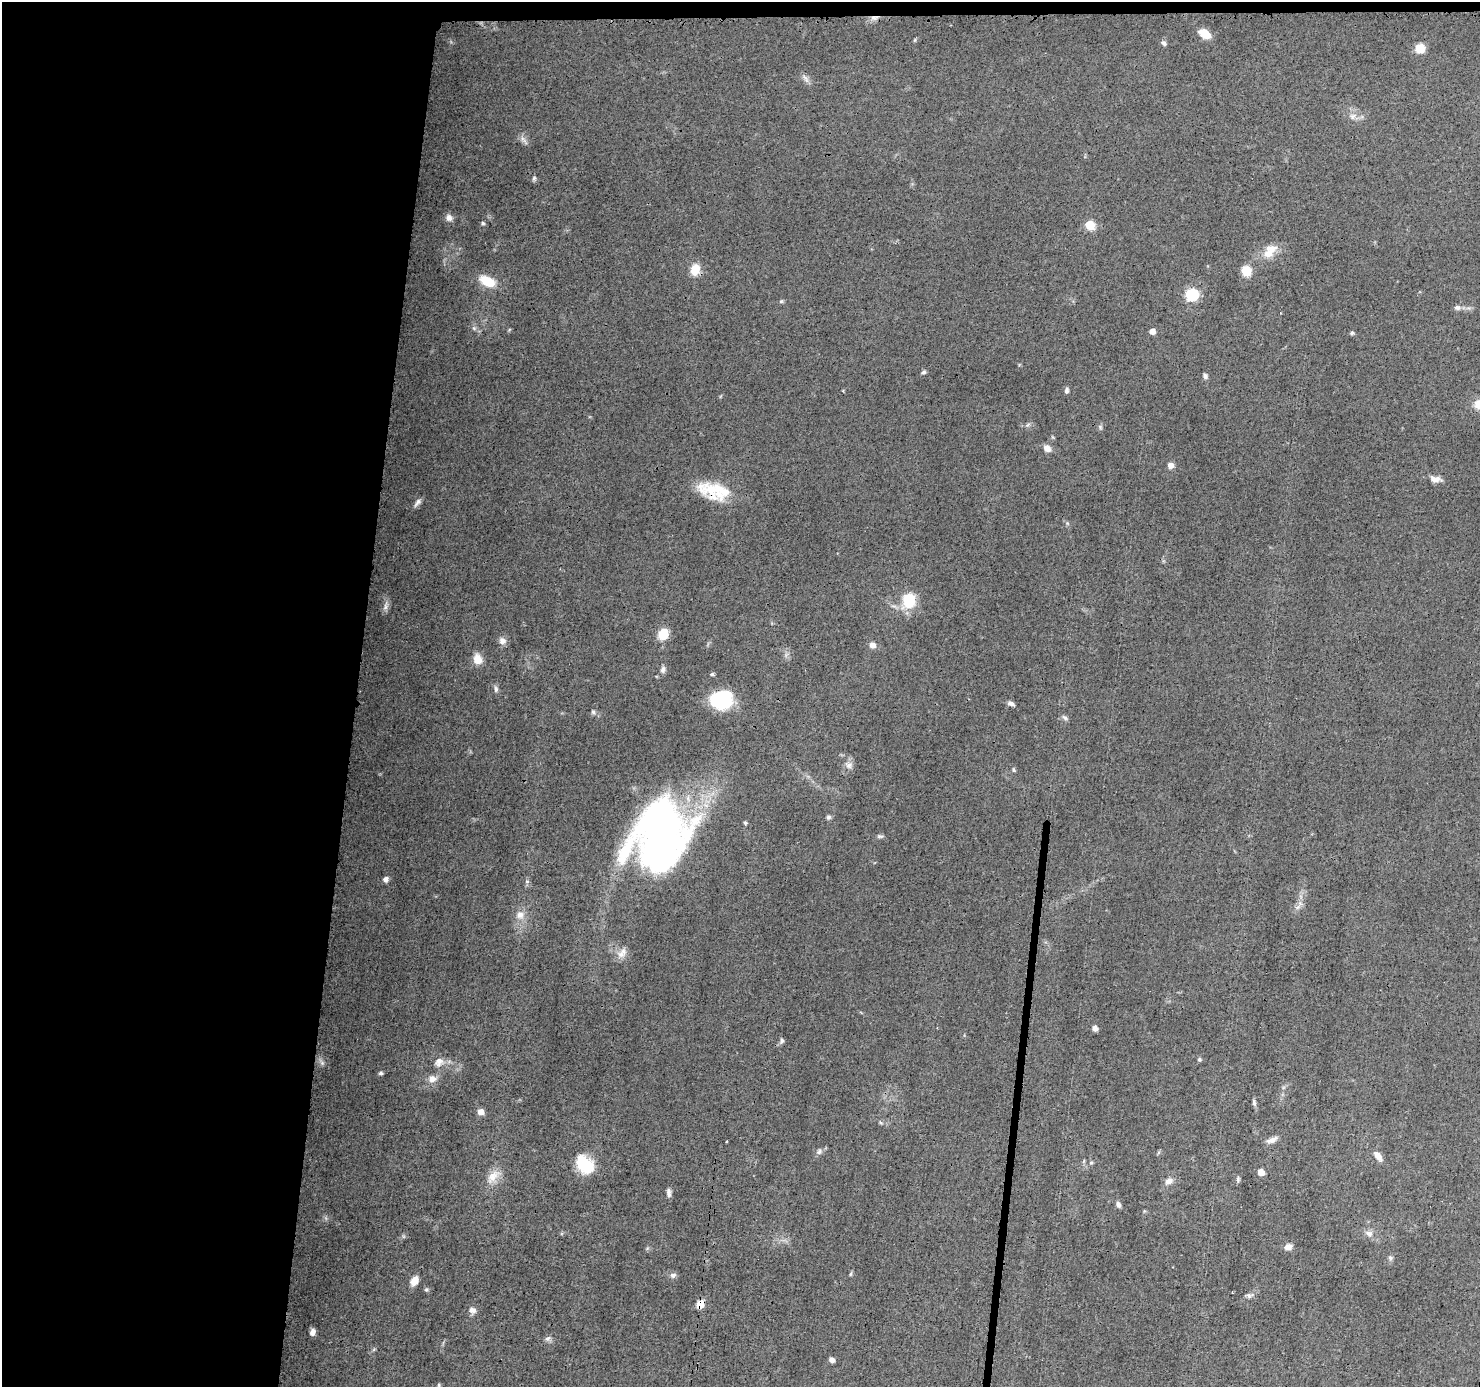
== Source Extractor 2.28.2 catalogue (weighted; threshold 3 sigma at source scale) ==
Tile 1 of 3 x 3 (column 1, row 1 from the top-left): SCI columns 1-1478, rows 2881-4265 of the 4435 x 4471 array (HDU 1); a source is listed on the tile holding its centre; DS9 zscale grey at full resolution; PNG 1482 x 1389 px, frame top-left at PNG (2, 2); no overlay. Shown black and unused: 25% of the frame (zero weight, under 3 of 4 exposures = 2% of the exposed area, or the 3 px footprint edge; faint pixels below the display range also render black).
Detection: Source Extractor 2.28.2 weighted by HDU 2 'WHT'; one run over the whole footprint, this tile lists its part. Background 0.0344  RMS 0.0034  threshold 0.0151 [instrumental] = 3 sigma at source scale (4.5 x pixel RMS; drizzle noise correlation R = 1.50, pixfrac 1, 0.05/0.05 arcsec/px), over >= 5 px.
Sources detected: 99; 4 inside a brighter listed object's ellipse — not listed separately; the other 95 listed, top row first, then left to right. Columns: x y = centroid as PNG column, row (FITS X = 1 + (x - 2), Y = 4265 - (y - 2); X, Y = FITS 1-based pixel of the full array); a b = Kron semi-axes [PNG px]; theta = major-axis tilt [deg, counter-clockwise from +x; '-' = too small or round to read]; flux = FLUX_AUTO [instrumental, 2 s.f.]
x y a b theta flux
874 18 11 6 7 1.8
1204 34 11 8 -32 5.5
915 40 6 4 88 0.36
1163 43 8 5 -35 0.85
1420 48 9 8 - 5.1
805 78 14 6 -52 1.4
1353 116 10 8 28 1.9
523 140 17 5 -48 1.4
534 178 7 4 80 0.59
449 218 10 9 - 1.7
483 223 5 5 - 0.54
1090 225 5 5 - 19
1268 253 18 11 22 4.5
695 269 15 11 77 4.3
1246 271 11 10 - 4.7
487 281 19 10 -25 7.6
1191 294 6 6 - 48
781 301 6 5 - 0.49
1457 308 8 7 - 1.1
474 328 7 5 -45 0.77
1152 331 5 4 - 3.2
1352 333 4 4 - 0.73
923 372 6 4 4 0.61
1205 376 7 5 -61 0.94
1067 390 7 5 83 0.89
1028 425 8 4 32 0.68
1100 427 6 5 - 0.61
1047 448 10 7 -32 2.1
1170 465 7 7 - 1.7
1435 479 14 7 -12 2.3
710 489 42 17 -3 11
417 503 13 5 51 1.2
1067 523 6 4 -71 0.47
909 600 19 16 75 10
386 606 13 7 73 1.4
663 634 10 8 54 7.8
502 641 10 9 - 1.8
872 645 8 7 - 1.9
478 659 12 10 -74 4
663 669 9 7 68 1.3
712 674 6 4 0 0.56
496 689 10 5 -84 0.97
721 699 18 15 12 31
1011 703 8 5 -21 1.1
593 712 7 6 - 0.73
1065 718 8 5 -49 0.85
849 765 11 9 35 1.9
1014 770 6 4 -51 0.45
828 817 7 6 - 0.71
745 823 4 4 - 0.61
661 836 65 45 81 190
880 836 9 5 3 0.71
385 879 6 6 - 1.3
527 881 6 5 - 0.63
1300 903 8 5 -31 0.96
520 915 12 11 - 3
623 951 12 9 -86 2.5
1095 1028 6 5 - 1.3
782 1041 7 5 66 0.84
1199 1059 5 5 - 0.56
439 1062 14 12 43 2.8
322 1063 7 4 -72 0.7
381 1073 5 4 - 0.62
432 1079 11 9 12 2.5
1254 1103 9 5 -81 0.86
481 1112 7 6 - 2.4
881 1123 6 4 -19 0.46
1272 1140 14 6 22 1.9
727 1142 3 2 - 0.28
819 1152 8 7 - 0.97
1378 1156 13 6 -54 2.5
1091 1163 5 5 - 0.49
585 1164 22 15 -52 12
1261 1172 5 5 - 4.5
493 1176 24 11 44 4.8
1238 1179 8 5 82 0.7
1169 1181 10 8 25 1.9
669 1193 10 5 -86 1.3
1118 1204 7 5 -63 1.1
1369 1234 11 8 -26 2
1288 1247 10 7 14 1.8
1390 1258 6 5 - 0.72
850 1274 6 4 87 0.47
673 1275 8 6 0 1.2
414 1281 12 8 64 2.9
426 1290 6 6 - 0.57
1232 1292 2 2 - 0.28
1250 1295 10 6 12 1.1
700 1304 10 8 62 2.7
472 1310 10 8 -14 1.7
312 1332 7 5 77 1.8
548 1338 8 7 - 1
374 1349 6 4 20 0.44
832 1360 5 4 - 2
439 1385 5 4 - 0.46
Overlapping masked pixels (flux is a lower limit): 2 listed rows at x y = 874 18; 700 1304